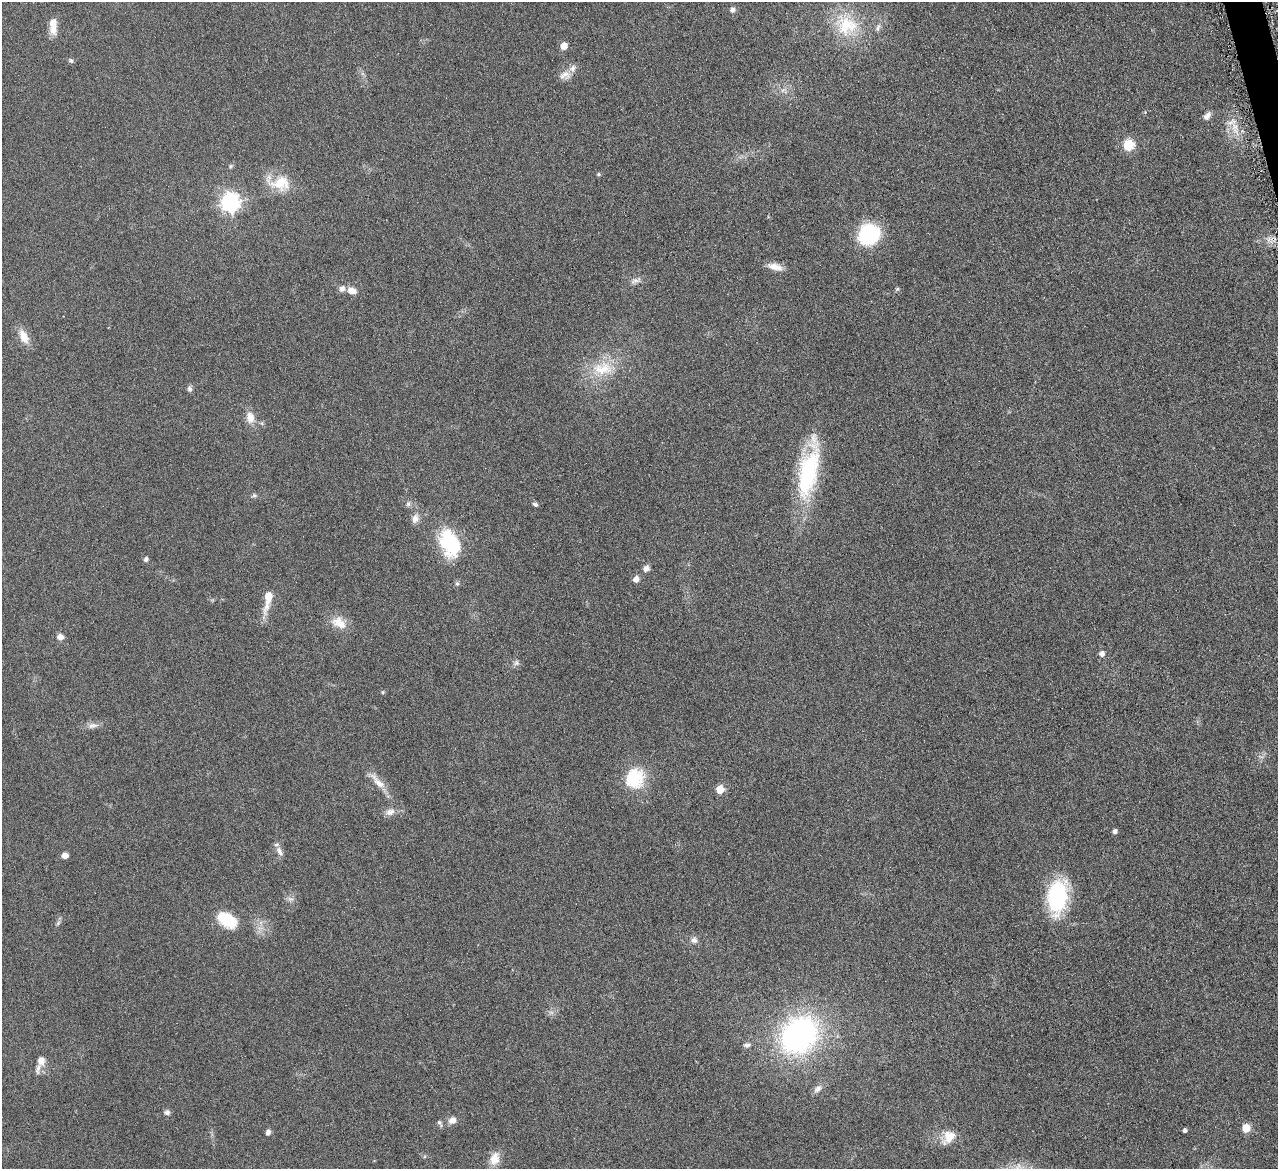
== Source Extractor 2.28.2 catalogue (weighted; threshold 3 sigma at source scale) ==
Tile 10 of 4 x 4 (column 2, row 3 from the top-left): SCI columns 1282-2557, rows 1441-2607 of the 5114 x 5096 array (HDU 1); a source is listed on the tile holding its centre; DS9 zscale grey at full resolution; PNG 1280 x 1171 px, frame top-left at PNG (2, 2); no overlay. Shown black and unused: <1% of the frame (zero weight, under 4 of 8 exposures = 1% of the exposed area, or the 3 px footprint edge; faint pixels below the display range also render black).
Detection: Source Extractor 2.28.2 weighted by HDU 2 'WHT'; one run over the whole footprint, this tile lists its part. Background 0.0891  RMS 0.0087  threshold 0.0355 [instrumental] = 3 sigma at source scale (4.09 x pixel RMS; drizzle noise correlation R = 1.36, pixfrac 0.8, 0.05/0.05 arcsec/px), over >= 5 px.
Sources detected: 68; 1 too faint to see at this stretch — not listed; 1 inside a brighter listed object's ellipse — not listed separately; the other 66 listed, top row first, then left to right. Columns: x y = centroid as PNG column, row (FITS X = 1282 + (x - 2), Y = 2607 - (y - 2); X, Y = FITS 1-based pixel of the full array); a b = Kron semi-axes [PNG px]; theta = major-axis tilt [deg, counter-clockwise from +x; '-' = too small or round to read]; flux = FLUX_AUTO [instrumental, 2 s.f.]
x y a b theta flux
732 10 6 5 - 2.9
847 25 31 30 - 41
53 26 22 9 -88 9.2
878 27 13 5 74 2.8
564 46 5 5 - 12
71 61 7 6 - 1.5
572 68 11 8 44 4.1
565 74 16 9 -34 5.7
1207 116 11 6 52 3.8
1235 127 10 9 - 6.9
1128 145 6 6 - 56
231 166 6 5 - 1.2
598 174 5 4 - 1.2
279 183 33 18 -10 23
230 202 7 7 - 340
868 235 20 19 - 60
775 267 18 8 -16 7.9
636 280 17 6 19 3.8
342 289 7 7 - 3.8
897 289 6 5 - 1.2
351 291 9 7 -17 7.2
24 336 18 10 -66 10
603 368 32 20 3 28
189 389 7 6 - 2.1
250 418 15 11 -79 8.3
808 471 68 20 78 80
254 495 6 5 - 1.5
408 504 6 6 - 1.9
535 504 8 5 -32 1.7
415 519 11 8 74 4.9
450 543 30 20 -66 50
146 559 5 4 - 2.4
646 568 9 7 58 3.5
636 579 5 5 - 6.5
457 584 6 5 - 1.5
268 598 18 6 78 20
339 623 21 13 -29 12
60 637 8 7 - 4.1
1102 654 5 5 - 4.2
516 663 8 7 - 2.4
382 692 5 4 - 0.99
93 725 15 7 9 4.3
634 778 27 25 69 33
378 782 31 8 -48 10
720 789 5 5 - 19
390 812 13 9 16 5.1
1115 831 5 4 - 2.7
279 851 14 7 -64 4.2
65 855 5 5 - 5.5
1057 897 42 23 82 61
290 899 9 6 -7 2.5
227 920 24 15 -33 25
58 923 7 4 46 1.6
694 940 9 8 - 3.5
799 1035 47 39 45 170
747 1045 9 7 1 2.5
41 1061 9 7 89 6.7
818 1089 12 8 40 3.8
167 1112 8 6 16 2.5
452 1120 10 8 22 5.2
440 1123 12 5 -54 1.8
1246 1128 5 5 - 21
1185 1130 4 4 - 2
268 1132 6 5 - 2.6
949 1137 21 13 49 12
494 1159 17 11 76 10